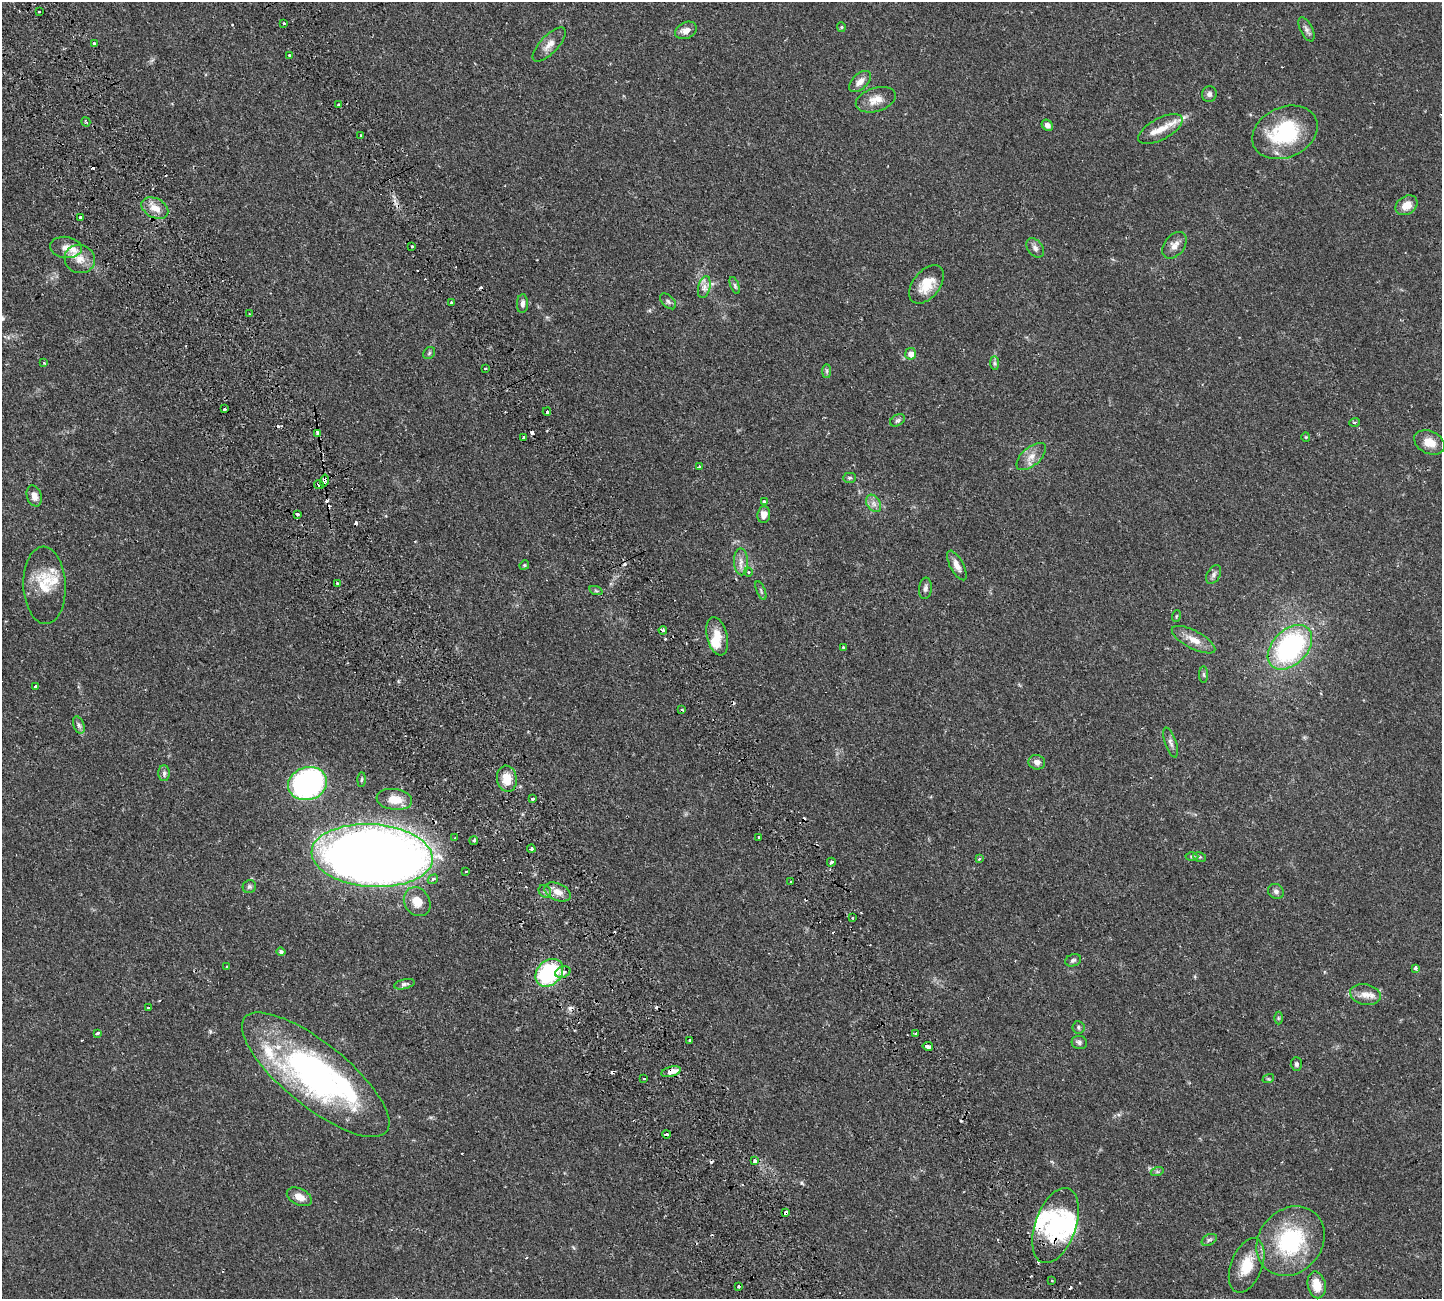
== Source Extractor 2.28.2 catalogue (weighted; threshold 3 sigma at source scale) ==
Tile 11 of 4 x 4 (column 3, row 3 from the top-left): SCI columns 3107-4546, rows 1639-2935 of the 6318 x 6308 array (HDU 1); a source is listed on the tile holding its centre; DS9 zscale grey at full resolution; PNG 1444 x 1301 px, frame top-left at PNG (2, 2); each listed source drawn as its Kron ellipse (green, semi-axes under 4 px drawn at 4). Shown black and unused: <1% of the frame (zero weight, under 2 of 3 exposures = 12% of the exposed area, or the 3 px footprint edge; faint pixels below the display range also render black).
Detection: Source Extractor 2.28.2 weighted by HDU 2 'WHT'; one run over the whole footprint, this tile lists its part. Background 0.0538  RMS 0.0053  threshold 0.0238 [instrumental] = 3 sigma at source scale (4.5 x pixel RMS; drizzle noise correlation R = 1.50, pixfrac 1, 0.05/0.05 arcsec/px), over >= 5 px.
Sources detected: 173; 4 inside a brighter object's white glare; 23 cosmic-ray / hot-pixel residue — neither listed nor drawn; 11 inside a brighter listed object's ellipse — not listed separately; the other 135 listed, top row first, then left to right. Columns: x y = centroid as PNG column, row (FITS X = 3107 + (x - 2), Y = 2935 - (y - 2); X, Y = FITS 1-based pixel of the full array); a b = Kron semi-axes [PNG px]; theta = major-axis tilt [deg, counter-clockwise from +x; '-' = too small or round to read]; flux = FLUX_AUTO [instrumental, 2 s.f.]
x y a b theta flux
39 12 3 3 - 0.85
283 23 3 3 - 1.4
841 27 5 4 - 0.61
1306 29 13 6 -64 2
686 30 11 8 26 3.5
94 43 3 3 - 1.7
549 44 22 9 46 4.4
290 56 3 3 - 1.3
860 81 13 7 44 3.3
1209 94 8 7 - 1.7
876 100 20 12 17 5.9
339 104 3 3 - 0.75
86 122 5 2 - 0.57
1047 125 6 5 - 2.1
1160 129 24 10 28 7.7
1285 132 34 25 24 38
361 135 3 3 - 1.1
1406 205 12 9 33 5.8
155 208 14 9 -27 5.3
80 217 3 3 - 0.9
1174 245 15 10 52 4
66 247 16 10 -6 4.5
411 247 3 3 - 4
1035 248 11 7 -52 2
80 259 15 14 - 6.5
927 284 22 13 51 11
735 285 9 4 -69 1.1
704 287 11 6 77 2.5
668 301 10 5 -44 1.2
452 302 3 3 - 0.9
522 304 9 5 88 2.1
249 314 3 3 - 0.7
429 353 7 5 48 0.88
911 354 6 5 - 3.5
44 363 4 3 - 0.38
994 363 7 4 -89 0.94
485 368 3 2 - 0.55
827 371 7 4 90 0.94
224 409 3 2 - 0.77
547 412 4 3 - 5.3
897 420 8 5 29 1.2
1354 422 5 3 - 0.78
318 433 4 3 - 2.6
524 437 3 3 - 1.4
1306 437 4 4 - 0.48
1429 442 16 11 -25 6.4
1031 456 18 9 41 4.7
700 467 4 3 - 0.81
850 478 6 5 - 0.86
324 481 6 4 77 2.9
319 485 5 3 - 2.1
34 496 11 7 -72 2.9
764 502 3 3 - 3.3
874 503 9 6 -56 2.2
297 514 3 3 - 1.4
764 514 8 6 83 3.3
741 562 13 7 -88 3.4
524 565 5 4 - 0.61
957 565 16 6 -62 3.4
748 572 4 3 - 0.47
1214 575 10 6 60 1.7
337 583 3 3 - 1.1
44 585 39 21 -87 16
925 588 11 6 83 1.7
761 590 10 4 -68 0.92
596 591 7 4 -19 0.82
1176 616 6 3 71 0.52
663 630 4 3 - 1.1
717 636 19 10 -76 7.5
1193 640 24 9 -28 6.1
1290 647 26 17 45 80
843 648 3 3 - 0.76
1204 675 8 4 -89 0.83
36 686 3 3 - 1.5
682 710 3 3 - 0.92
79 725 9 5 -69 1.3
1171 743 15 5 -71 2
1037 762 8 7 - 2.5
164 773 8 5 90 1.4
362 779 7 3 88 0.65
507 779 13 10 -81 8.6
308 784 20 16 18 120
532 798 3 3 - 3
394 799 18 10 -7 7.4
759 837 3 3 - 1.4
455 838 3 2 - 1.1
474 841 4 3 - 1.5
531 849 4 3 - 1
372 856 61 31 -4 830
1192 857 6 4 0 0.76
1200 857 6 4 -11 0.77
979 858 4 4 - 1.3
831 862 4 3 - 2.3
466 872 3 2 - 0.89
433 879 5 4 - 1.4
791 882 3 3 - 0.93
249 887 7 6 - 1.2
545 891 7 5 -44 1.1
1276 891 8 7 - 1.6
558 892 14 8 -25 4.6
417 902 15 12 -57 7.1
852 918 3 2 - 0.97
281 952 4 4 - 1.4
1073 960 8 6 18 1.1
227 966 3 3 - 1
1415 968 4 3 - 1.7
563 972 8 5 21 3
549 973 15 12 45 49
404 984 10 5 13 1.5
1365 994 15 10 -12 4.7
148 1008 3 3 - 0.64
1278 1018 6 4 90 0.65
1078 1027 6 6 - 0.94
97 1033 4 3 - 1.8
916 1034 3 3 - 0.74
689 1040 3 3 - 1.2
1079 1042 8 6 -15 1.3
928 1046 5 3 - 4.4
1296 1064 7 5 -89 1.1
671 1072 10 5 15 5.2
316 1075 91 32 -39 130
644 1079 3 2 - 0.86
1268 1079 6 4 17 0.56
667 1134 4 3 - 2.3
755 1161 4 3 - 2.3
1157 1172 6 4 18 0.83
299 1197 13 8 -26 4.5
786 1213 4 3 - 2.2
1056 1226 39 20 71 30
1209 1240 8 5 29 1.1
1291 1241 37 31 48 46
1247 1265 28 15 69 13
1052 1281 3 2 - 0.91
1317 1285 13 9 -78 7.9
738 1286 3 3 - 3.6
Overlapping masked pixels (flux is a lower limit): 7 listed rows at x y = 324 481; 319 485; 372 856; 671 1072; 667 1134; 786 1213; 1056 1226
Unlisted compact peaks at least as high as the median listed source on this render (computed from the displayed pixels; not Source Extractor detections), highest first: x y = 802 1183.